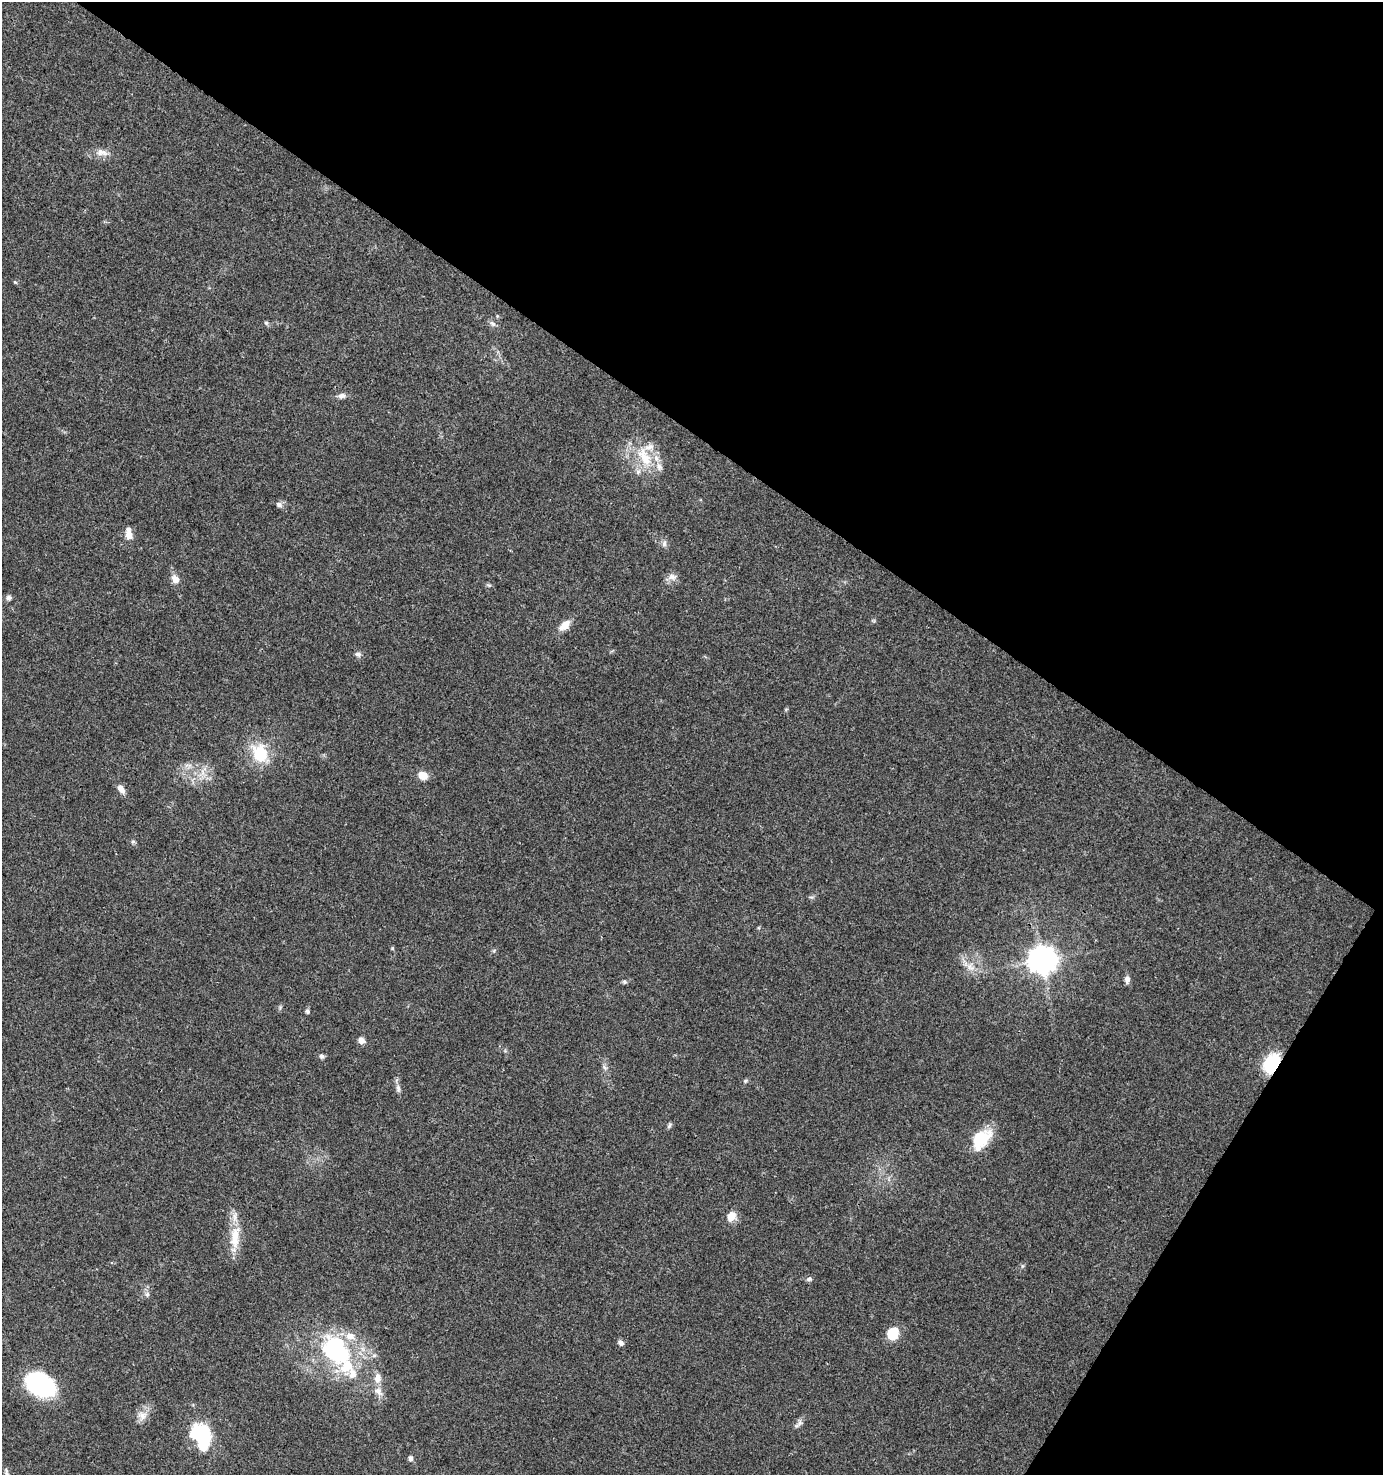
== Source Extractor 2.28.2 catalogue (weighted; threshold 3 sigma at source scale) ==
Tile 8 of 4 x 4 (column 4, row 2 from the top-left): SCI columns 4398-5778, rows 2948-4420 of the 5966 x 5903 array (HDU 1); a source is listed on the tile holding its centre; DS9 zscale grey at full resolution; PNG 1385 x 1477 px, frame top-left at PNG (2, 2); no overlay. Shown black and unused: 34% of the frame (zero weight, under 3 of 4 exposures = <1% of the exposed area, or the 3 px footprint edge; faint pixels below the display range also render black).
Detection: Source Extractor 2.28.2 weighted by HDU 2 'WHT'; one run over the whole footprint, this tile lists its part. Background 0.0416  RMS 0.0036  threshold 0.0164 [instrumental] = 3 sigma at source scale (4.5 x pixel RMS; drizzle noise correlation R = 1.50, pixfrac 1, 0.0396/0.0396 arcsec/px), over >= 5 px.
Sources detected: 54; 7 inside a brighter listed object's ellipse — not listed separately; the other 47 listed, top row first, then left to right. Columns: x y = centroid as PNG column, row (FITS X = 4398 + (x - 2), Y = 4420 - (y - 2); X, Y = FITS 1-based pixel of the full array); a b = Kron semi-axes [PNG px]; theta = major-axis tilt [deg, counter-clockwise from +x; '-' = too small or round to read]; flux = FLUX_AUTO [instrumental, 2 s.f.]
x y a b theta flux
102 152 18 9 -11 3.1
266 323 6 5 - 0.6
493 324 10 6 -44 1.2
342 396 10 7 10 1.6
645 457 32 15 -63 12
279 504 8 7 - 1.3
129 535 10 8 -65 2.7
664 543 9 6 79 1.2
672 577 13 8 0 2.2
175 579 11 9 -62 2.8
9 598 7 7 - 0.98
565 625 14 9 45 3.8
358 654 8 6 -17 1.1
260 753 13 11 -68 18
203 772 11 5 -90 1.8
423 775 11 9 -26 3.9
121 789 14 7 -55 2.2
133 842 6 4 0 0.59
392 948 6 3 -72 0.41
1042 960 9 8 - 500
970 967 12 7 -47 2.6
1127 979 9 7 90 1.5
624 982 6 5 - 0.65
307 1011 6 5 - 0.72
361 1040 8 7 - 1.9
321 1056 6 6 - 0.93
1272 1063 13 10 59 25
605 1068 8 5 -58 0.95
746 1081 7 4 20 0.57
398 1088 10 6 -82 1.3
669 1125 9 4 66 0.69
981 1139 27 17 49 12
731 1216 11 10 - 4.1
235 1237 36 12 85 9
809 1279 8 5 10 0.84
147 1294 7 6 - 1.1
893 1334 10 9 - 11
350 1336 14 10 -10 3.9
621 1343 7 6 - 1.3
336 1352 25 16 -53 53
377 1378 15 10 86 3.2
41 1385 27 18 -29 49
142 1415 14 12 -30 3.2
800 1423 9 7 73 1.4
200 1435 22 14 -62 39
410 1458 7 6 - 1.1
6 1472 10 5 -86 0.9
Overlapping masked pixels (flux is a lower limit): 1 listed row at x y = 1272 1063